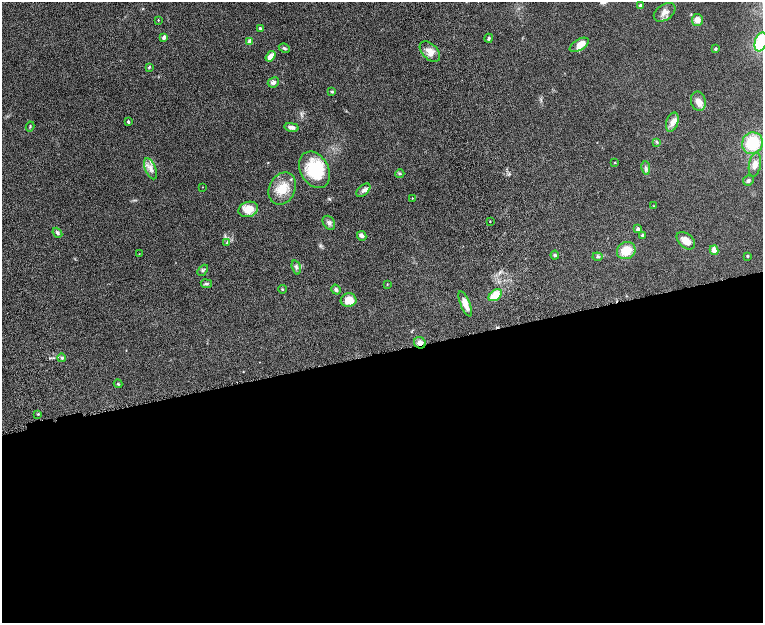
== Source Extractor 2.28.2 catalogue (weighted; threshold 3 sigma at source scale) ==
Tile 15 of 4 x 4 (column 3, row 4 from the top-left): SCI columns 3099-4620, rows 318-1558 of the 6199 x 5478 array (HDU 1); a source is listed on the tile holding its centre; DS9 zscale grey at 2 x 2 block average (1 PNG px = mean of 2 x 2 image px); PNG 765 x 625 px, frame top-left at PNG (2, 2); each listed source drawn as its Kron ellipse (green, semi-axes under 4 px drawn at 4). Shown black and unused: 44% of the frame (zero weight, under 8 of 16 exposures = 4% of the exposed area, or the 3 px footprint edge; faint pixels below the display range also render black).
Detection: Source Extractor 2.28.2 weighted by HDU 2 'WHT'; one run over the whole footprint, this tile lists its part. Background 0.0564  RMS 0.004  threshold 0.0164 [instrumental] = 3 sigma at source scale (4.09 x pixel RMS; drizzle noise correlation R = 1.36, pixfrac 0.8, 0.05/0.05 arcsec/px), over >= 5 px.
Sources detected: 68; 1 inside a brighter object's white glare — neither listed nor drawn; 3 inside a brighter listed object's ellipse — not listed separately; the other 64 listed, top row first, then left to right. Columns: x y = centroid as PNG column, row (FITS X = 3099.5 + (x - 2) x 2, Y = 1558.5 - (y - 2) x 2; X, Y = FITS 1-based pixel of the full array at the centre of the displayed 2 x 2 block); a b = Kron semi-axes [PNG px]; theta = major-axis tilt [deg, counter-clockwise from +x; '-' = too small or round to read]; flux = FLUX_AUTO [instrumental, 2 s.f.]
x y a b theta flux
641 5 3 3 - 2
665 12 12 7 35 5
158 20 2 2 - 0.53
697 20 6 5 - 5.6
260 29 2 2 - 2.4
164 37 4 3 - 2.9
489 38 4 3 - 1
250 41 3 2 - 9.7
761 42 9 6 74 42
579 45 10 5 31 7.9
284 48 6 3 -27 1.2
716 49 3 3 - 1.3
430 52 12 7 -46 7.1
270 56 6 4 55 6.4
149 67 4 3 - 0.77
273 82 6 5 - 2.2
332 92 4 3 - 1
698 101 10 7 -77 5.4
128 122 4 3 - 1
672 122 10 6 72 3.9
30 126 5 2 - 0.74
291 127 7 4 -10 3.2
657 142 4 2 - 0.72
752 143 11 10 - 30
615 162 3 2 - 0.48
755 165 12 6 79 5.7
646 168 7 3 -81 1.8
151 169 11 5 -68 4.7
315 170 19 14 -60 36
400 174 4 4 - 1.1
748 180 5 4 - 1.7
203 187 2 2 - 0.26
282 188 17 13 65 15
363 190 8 5 42 2.9
412 198 2 2 - 0.31
653 206 2 2 - 0.32
248 209 10 7 19 11
490 221 2 2 - 0.49
329 223 7 5 -55 2.5
638 229 2 2 - 3.9
57 233 5 4 - 1.6
643 235 2 2 - 2.1
362 236 5 4 - 3.4
686 241 11 7 -42 7.5
227 242 4 2 - 0.6
714 250 5 3 - 8
626 251 9 8 - 14
139 254 3 2 - 0.35
555 255 4 4 - 1.3
747 256 3 3 - 0.84
597 257 5 3 - 1.1
296 267 7 3 -75 1.6
203 270 6 4 47 1.3
206 284 5 4 - 1.5
387 285 3 2 - 0.47
282 289 4 3 - 0.8
336 290 5 4 - 1.6
495 295 7 5 38 18
349 300 8 6 8 11
465 304 13 4 -68 7
420 343 6 5 - 4.2
62 358 4 4 - 1.2
118 384 4 3 - 0.81
38 414 4 3 - 0.6
Overlapping masked pixels (flux is a lower limit): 1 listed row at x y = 420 343
Isophote crosses this tile's border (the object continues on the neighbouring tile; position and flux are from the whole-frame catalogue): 1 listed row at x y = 761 42